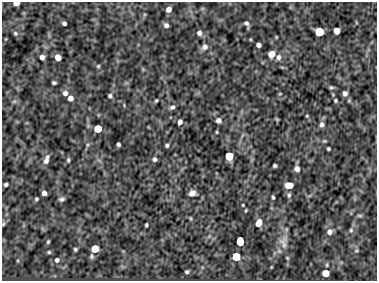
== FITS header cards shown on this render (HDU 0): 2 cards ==
NAXIS1  =                  375
NAXIS2  =                  279

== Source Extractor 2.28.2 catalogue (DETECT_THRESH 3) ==
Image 375 x 279 px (HDU 0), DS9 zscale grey, 1 PNG px = 1 image px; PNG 379 x 283 px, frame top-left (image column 1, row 279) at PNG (2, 2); no overlay
Background -1.74e-05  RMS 4.9e-04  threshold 0.00146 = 3 sigma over >= 5 px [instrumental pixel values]
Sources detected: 76; all 76 listed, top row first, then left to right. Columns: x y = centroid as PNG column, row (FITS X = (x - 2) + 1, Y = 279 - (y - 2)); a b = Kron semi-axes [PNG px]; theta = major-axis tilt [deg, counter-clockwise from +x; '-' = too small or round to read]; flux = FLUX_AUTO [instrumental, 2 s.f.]
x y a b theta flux
16 3 5 3 - 0.14
168 9 5 4 - 0.23
356 22 6 3 -72 0.03
64 23 4 4 - 0.081
246 24 8 4 -68 0.091
166 25 5 5 - 0.099
337 31 5 5 - 0.59
319 32 5 5 - 3.4
15 33 6 5 - 0.061
199 33 6 6 - 0.11
258 45 4 4 - 0.11
205 47 8 7 - 0.16
272 54 5 5 - 0.54
42 57 4 4 - 0.15
58 57 5 5 - 0.27
278 57 8 7 - 0.12
98 66 5 5 - 0.04
54 83 4 3 - 0.056
331 87 6 5 - 0.055
65 93 6 6 - 0.13
345 93 5 5 - 0.12
280 94 5 3 - 0.028
110 96 4 4 - 0.072
70 98 5 5 - 0.21
156 100 5 3 - 0.043
335 100 4 4 - 0.043
14 101 7 5 44 0.065
172 107 7 5 35 0.097
307 116 4 4 - 0.032
277 119 5 4 - 0.039
218 120 6 6 - 0.14
180 122 5 4 - 0.15
322 124 7 6 - 0.11
98 129 5 5 - 1.6
217 132 3 3 - 0.032
324 141 6 4 -18 0.041
118 144 4 4 - 0.071
87 145 6 4 71 0.049
167 145 4 4 - 0.062
328 149 3 3 - 0.047
229 156 5 5 - 4.2
155 159 5 4 - 0.083
46 160 11 5 72 0.18
68 160 6 4 81 0.054
275 165 4 4 - 0.063
297 169 5 5 - 0.17
6 185 4 3 - 0.064
289 185 6 5 - 0.63
44 193 5 4 - 0.14
192 193 6 5 - 0.21
289 195 7 6 - 0.075
273 197 4 3 - 0.052
36 199 4 3 - 0.045
61 199 6 4 8 0.077
243 205 3 2 - 0.03
246 210 4 3 - 0.032
360 215 8 4 0 0.054
191 218 6 3 -81 0.033
259 223 7 5 72 0.34
3 224 6 4 72 0.048
146 225 4 3 - 0.046
351 230 5 5 - 0.058
329 232 7 6 - 0.16
209 236 5 5 - 0.044
240 241 6 5 - 1.4
48 242 5 3 - 0.044
284 242 21 12 85 0.39
75 249 4 3 - 0.051
95 249 5 5 - 1.5
356 250 6 4 29 0.047
49 252 5 4 - 0.046
92 256 7 5 -90 0.067
236 257 5 5 - 2.7
57 260 6 6 - 0.1
187 272 4 3 - 0.06
326 273 5 5 - 0.84
At the frame edge (FLAGS 8, measured only in part): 2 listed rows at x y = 16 3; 3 224